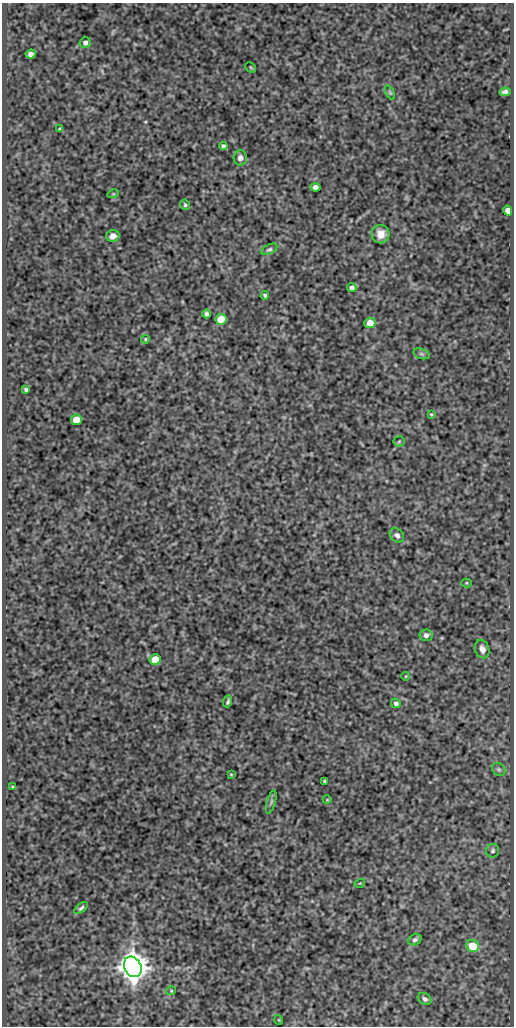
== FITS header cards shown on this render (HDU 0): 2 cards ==
NAXIS1  =                  512
NAXIS2  =                 1024

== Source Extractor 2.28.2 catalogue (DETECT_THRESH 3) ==
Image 512 x 1024 px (HDU 0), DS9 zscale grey, 1 PNG px = 1 image px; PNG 516 x 1028 px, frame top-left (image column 1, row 1024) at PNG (2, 3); each listed source drawn as its Kron ellipse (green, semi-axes under 4 px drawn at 4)
Background 520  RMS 1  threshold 3.07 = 3 sigma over >= 5 px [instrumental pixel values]
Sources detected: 49; all 49 listed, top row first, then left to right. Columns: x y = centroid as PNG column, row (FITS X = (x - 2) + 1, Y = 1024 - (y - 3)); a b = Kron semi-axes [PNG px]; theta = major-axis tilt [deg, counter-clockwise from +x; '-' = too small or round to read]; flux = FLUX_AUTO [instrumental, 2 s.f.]
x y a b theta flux
85 43 5 5 - 220
31 54 5 4 - 390
251 67 6 3 -44 69
505 92 5 4 - 230
390 93 7 4 -63 100
60 129 3 3 - 98
223 146 4 4 - 160
240 158 7 6 - 270
315 187 5 4 - 290
113 194 6 3 17 72
185 205 5 4 - 120
508 211 5 4 - 670
381 234 9 9 - 810
113 236 7 5 17 360
269 249 9 4 27 150
352 288 4 4 - 260
265 295 4 3 - 130
206 314 5 4 - 180
221 319 5 5 - 2400
370 323 5 5 - 1300
145 339 4 3 - 74
421 354 8 5 -19 150
26 389 4 3 - 130
431 414 4 3 - 67
76 420 5 5 - 1200
399 441 5 5 - 95
397 535 8 6 -43 230
466 583 5 4 - 77
426 635 6 6 - 260
482 649 9 7 -70 380
155 659 5 5 - 1400
406 676 4 3 - 51
228 701 6 3 70 120
396 703 5 4 - 200
499 769 7 6 - 150
231 774 3 3 - 58
325 781 3 3 - 97
13 787 3 3 - 70
327 800 4 3 - 54
271 802 12 4 74 180
493 851 6 6 - 170
360 883 5 3 - 64
81 908 8 4 38 140
415 940 7 5 24 180
473 946 6 6 - 2000
133 967 11 8 -63 130000
171 991 5 4 - 72
425 999 7 5 -32 210
279 1020 5 3 - 51